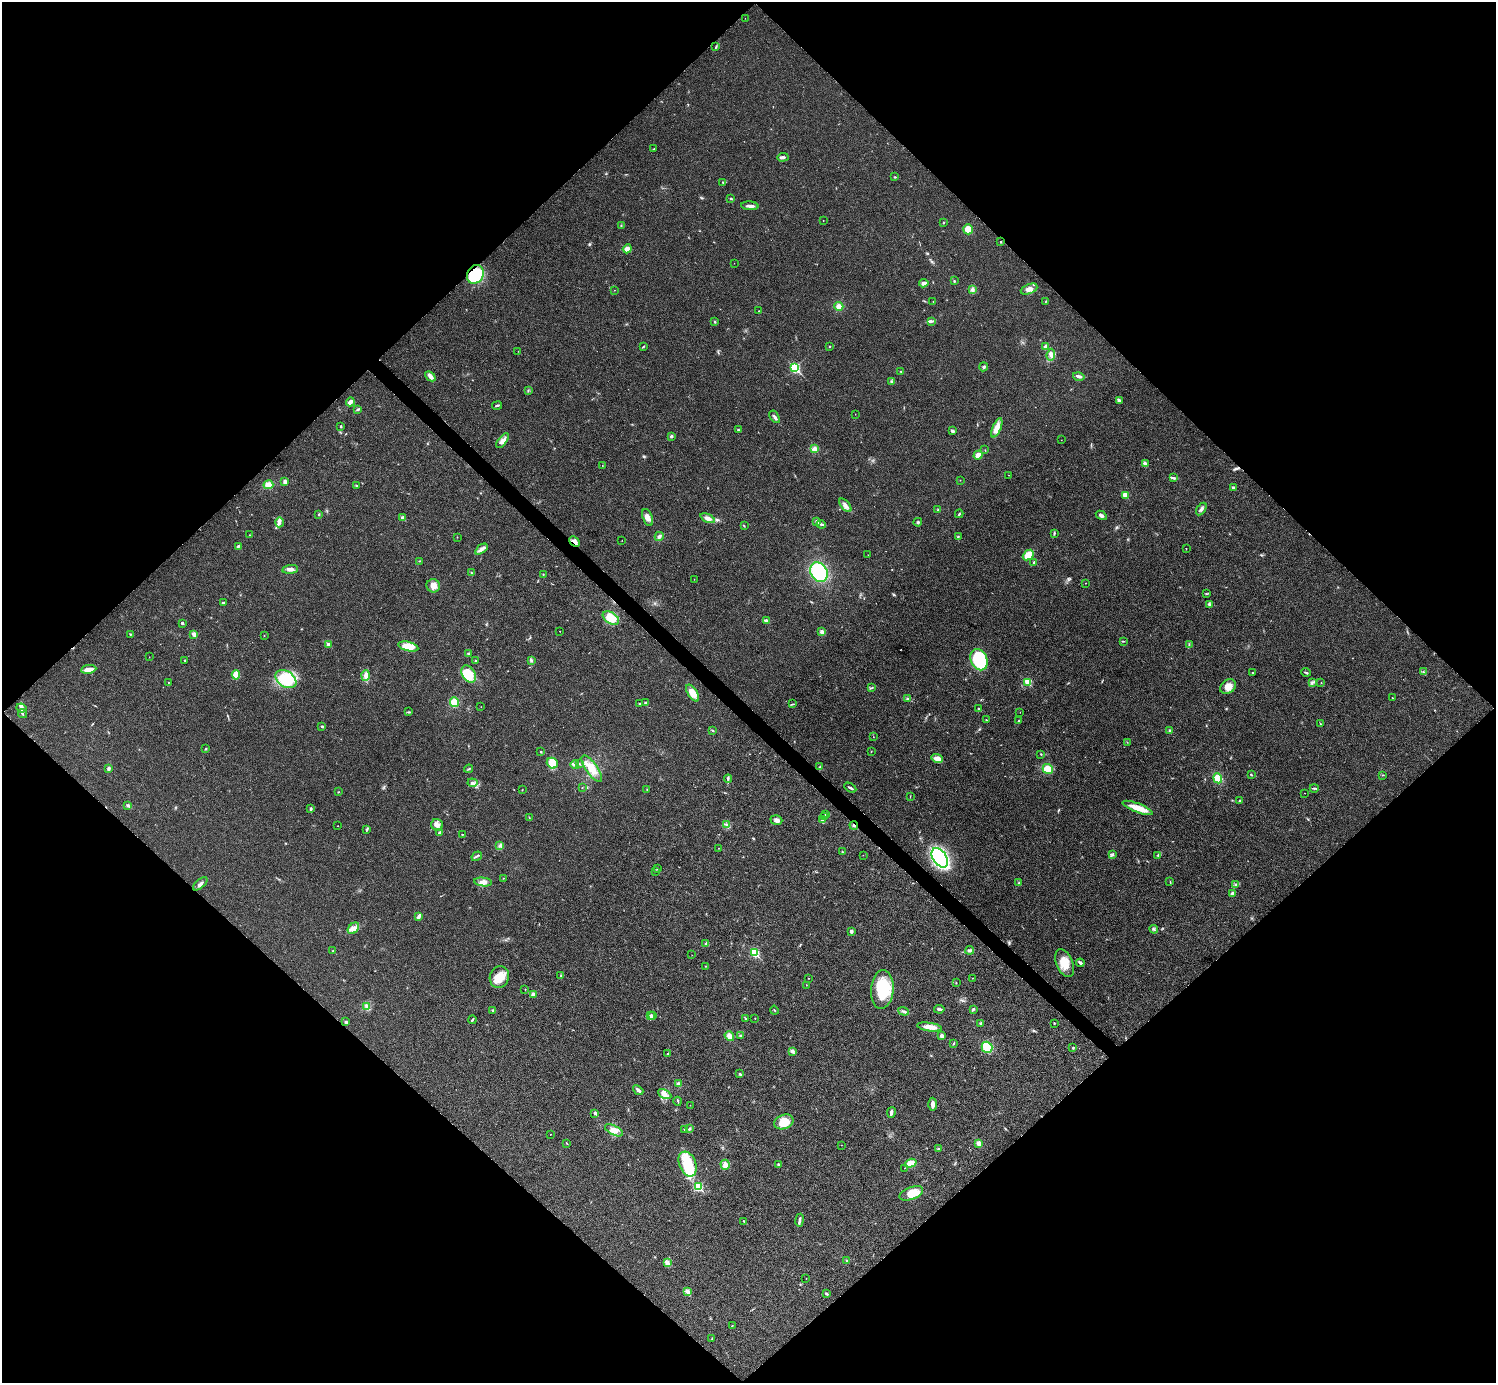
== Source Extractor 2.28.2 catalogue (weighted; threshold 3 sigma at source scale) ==
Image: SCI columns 7-5979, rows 301-5824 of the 5991 x 5991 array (HDU 1 of 3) = the unmasked area's bounding box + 8 px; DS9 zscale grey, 4 x 4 block average (1 PNG px = mean of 4 x 4 image px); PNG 1498 x 1385 px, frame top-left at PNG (2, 2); each listed source drawn as its Kron ellipse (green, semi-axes under 4 px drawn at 4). Shown black and unused: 51% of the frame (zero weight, under 3 of 4 exposures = <1% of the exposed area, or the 3 px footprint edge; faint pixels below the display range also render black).
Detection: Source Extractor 2.28.2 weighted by HDU 2 'WHT'. Background 0.0218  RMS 0.0053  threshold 0.0241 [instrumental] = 3 sigma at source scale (4.5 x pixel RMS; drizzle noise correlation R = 1.50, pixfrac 1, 0.05/0.05 arcsec/px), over >= 5 px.
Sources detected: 304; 1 too faint to see at this stretch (4 x 4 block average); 4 cosmic-ray / hot-pixel residue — neither listed nor drawn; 1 coinciding with a brighter row at this scale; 5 inside a brighter listed object's ellipse — not listed separately; the other 293 listed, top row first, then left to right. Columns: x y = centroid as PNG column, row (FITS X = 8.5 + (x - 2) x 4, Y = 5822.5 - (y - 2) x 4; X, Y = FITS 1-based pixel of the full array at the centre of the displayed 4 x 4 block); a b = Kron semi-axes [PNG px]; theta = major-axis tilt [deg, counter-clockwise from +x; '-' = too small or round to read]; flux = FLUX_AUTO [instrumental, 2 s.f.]
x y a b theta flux
745 18 2 2 - 0.43
716 46 4 2 - 3.1
653 149 2 2 - 1.2
783 157 6 2 5 8.2
895 177 3 2 - 2.2
723 182 2 2 - 2.1
731 198 2 2 - 6.7
750 206 8 3 -4 12
823 220 2 2 - 0.89
944 222 2 2 - 1.6
621 226 3 2 - 2.4
968 229 5 5 - 30
1001 242 2 2 - 3.9
627 249 4 3 - 26
734 263 2 2 - 0.51
475 274 10 8 63 130
954 281 3 2 - 2.2
924 283 5 4 - 9.1
1029 289 9 4 22 18
614 290 2 2 - 0.63
972 290 4 3 - 6.2
933 301 2 2 - 1.2
1046 301 2 2 - 1.2
839 306 4 4 - 17
759 311 2 2 - 1
931 321 2 2 - 2.1
715 322 3 2 - 2.8
829 346 2 2 - 2.5
643 347 3 2 - 2.1
1046 347 3 3 - 12
518 351 2 2 - 0.61
1051 355 6 3 83 12
984 367 4 3 - 5
795 368 2 2 - 350
901 371 2 2 - 1.6
430 376 6 3 -43 15
1079 376 6 2 -14 10
891 381 3 2 - 2.7
528 390 3 2 - 2.3
1119 400 3 2 - 7.9
350 402 4 2 - 16
497 405 5 2 - 4.4
358 409 4 2 - 3.8
855 414 2 2 - 0.76
774 417 7 2 -57 7.9
341 426 2 2 - 3.3
997 428 10 4 67 22
738 430 2 2 - 5.8
952 431 3 2 - 6.9
671 436 3 2 - 4.2
1061 440 2 2 - 0.63
503 441 9 4 53 15
814 449 4 4 - 16
985 450 2 2 - 1.3
978 455 4 3 - 23
1145 463 2 2 - 2.9
602 465 2 2 - 0.95
1009 475 2 2 - 0.64
1174 478 4 2 - 4.8
960 480 2 2 - 0.79
285 481 3 3 - 7.4
268 485 5 4 - 19
357 486 2 2 - 1.8
1233 488 2 2 - 14
1125 495 2 2 - 52
845 505 8 4 -50 14
1201 509 7 3 57 8.3
938 510 3 2 - 2.4
319 514 3 2 - 2.5
959 514 4 2 - 2.9
1101 515 6 3 -30 8.5
648 517 9 4 -70 18
403 518 2 2 - 33
708 518 8 4 -23 16
279 522 5 4 - 10
817 522 4 3 - 7.2
918 522 4 2 - 3.1
821 524 4 2 - 5.4
744 526 2 2 - 1
1054 533 3 2 - 3
250 535 2 2 - 1
659 536 5 3 - 9
958 536 2 2 - 2.6
457 537 2 2 - 0.76
622 540 2 2 - 0.69
575 542 6 3 -44 14
238 546 3 2 - 4.7
481 549 7 4 37 12
1186 549 2 2 - 1.1
868 555 2 2 - 0.83
1028 555 6 4 42 40
419 561 2 2 - 1.7
1034 562 3 2 - 3.1
290 569 8 3 7 11
819 572 10 8 -59 220
471 573 2 2 - 1.3
543 574 2 2 - 2
694 579 2 2 - 1.3
1085 583 2 2 - 0.94
433 586 7 6 - 20
1206 594 3 2 - 2.2
223 603 3 2 - 4.1
1209 604 2 2 - 1.6
611 618 9 5 -32 52
766 621 3 2 - 12
182 623 2 2 - 12
560 631 2 2 - 0.95
822 632 2 2 - 40
131 634 2 2 - 1.8
194 634 3 2 - 14
264 636 2 2 - 0.71
1123 641 2 2 - 1.6
328 644 2 2 - 43
1189 644 2 2 - 1.5
408 646 10 4 -14 46
468 653 3 2 - 4.3
149 657 2 2 - 1.2
185 660 2 2 - 1.9
531 660 3 2 - 2.9
979 660 11 8 -67 230
476 661 2 2 - 1.9
89 669 7 3 8 27
1306 672 5 2 - 3.9
1423 672 2 2 - 2.8
1252 673 2 2 - 1.2
469 674 9 6 -59 63
236 675 5 4 - 41
366 676 5 3 - 16
286 679 11 8 -33 100
1028 682 2 2 - 120
1312 682 2 2 - 2.8
168 683 2 2 - 1.2
1321 683 2 2 - 1.6
1228 687 8 6 39 28
872 688 2 2 - 1.3
693 693 9 5 -56 37
1392 698 3 2 - 1.9
908 699 4 2 - 2.2
454 702 5 4 - 34
639 703 2 2 - 1.9
646 703 2 2 - 16
793 704 4 2 - 2.9
481 707 2 2 - 0.7
21 708 5 3 - 8.1
979 709 3 2 - 3.5
409 712 4 2 - 3.1
1020 712 2 2 - 0.65
22 714 4 2 - 4
986 720 2 2 - 1.5
1019 721 4 2 - 4.3
1320 724 3 2 - 2
322 726 2 2 - 9.3
713 730 3 2 - 2.5
1170 731 2 2 - 2.4
873 737 2 2 - 0.79
1127 742 2 2 - 0.85
205 749 3 2 - 2.4
871 751 2 2 - 0.77
541 752 2 2 - 7
1041 754 3 2 - 1.9
937 758 6 4 -14 20
552 763 6 5 - 50
579 764 2 2 - 1.5
575 765 4 3 - 6.2
819 767 4 2 - 3.1
108 769 4 3 - 7
469 769 4 2 - 3.2
592 769 15 6 -55 39
1048 769 5 4 - 34
1251 775 3 2 - 2.7
1383 775 2 2 - 1.3
1218 778 5 3 - 38
728 779 4 2 - 3.2
472 783 5 3 - 7.4
582 787 2 2 - 1.1
850 788 6 2 -30 5.6
1314 788 4 2 - 3.5
522 790 2 2 - 1.4
647 790 2 2 - 1.6
339 792 2 2 - 0.88
1304 793 2 2 - 0.78
910 796 2 2 - 1.4
1240 800 2 2 - 1.8
128 806 4 3 - 5
1138 808 16 4 -21 42
311 809 3 3 - 4.4
826 815 4 2 - 4.4
825 817 4 2 - 4.5
529 818 2 2 - 1.1
776 820 6 4 -18 12
823 820 4 3 - 8.8
437 825 6 5 - 14
727 825 4 2 - 5.1
854 825 4 2 - 4.2
338 826 2 2 - 0.75
367 829 2 2 - 2.6
440 833 3 3 - 7
462 834 2 2 - 1.5
500 846 3 2 - 3.4
719 848 2 2 - 1
842 852 2 2 - 1.4
863 855 2 2 - 0.84
1112 855 3 2 - 1.9
1158 855 3 2 - 4.1
477 856 5 2 - 4
940 858 11 6 -56 510
657 868 3 2 - 2.1
656 871 2 2 - 0.64
503 878 2 2 - 0.82
483 882 9 4 -7 17
1170 882 2 2 - 1.6
1019 883 2 2 - 3.3
200 884 9 2 40 11
1236 885 4 3 - 5.5
1232 893 3 3 - 5.9
419 916 4 2 - 9.1
353 928 6 4 45 16
1154 929 4 2 - 3.2
851 931 4 3 - 5.8
706 943 3 2 - 3.6
970 950 4 2 - 4.2
333 951 3 2 - 2.6
755 953 2 2 - 240
692 955 2 2 - 0.59
1065 963 14 8 -67 47
1080 963 4 2 - 8.3
705 966 2 2 - 1.2
561 976 2 2 - 1.7
499 977 11 9 70 48
809 978 2 2 - 0.93
972 978 2 2 - 1
956 983 2 2 - 2
806 985 2 2 - 1.2
525 989 2 2 - 0.93
882 989 19 11 86 130
533 994 3 3 - 12
367 1006 4 2 - 5.9
939 1009 5 2 - 5.4
973 1009 4 2 - 4.3
493 1010 3 2 - 3.7
774 1010 4 2 - 2
903 1011 6 2 -20 5.9
652 1015 2 2 - 2.5
650 1016 2 2 - 2.4
745 1018 4 2 - 2.4
755 1018 2 2 - 1.4
472 1020 4 2 - 3.2
346 1022 2 2 - 12
981 1023 3 2 - 1.9
1054 1023 2 2 - 2
929 1027 13 4 -8 26
740 1035 3 2 - 2.8
729 1036 5 4 - 18
942 1036 4 3 - 13
954 1044 4 2 - 2.5
987 1047 5 5 - 61
1073 1048 3 2 - 2.8
792 1051 2 2 - 30
668 1054 2 2 - 2.2
740 1074 3 2 - 5.2
678 1084 4 3 - 8.2
638 1090 6 2 -41 10
665 1094 7 4 -28 18
678 1101 4 2 - 2.9
933 1104 6 3 89 18
690 1105 2 2 - 0.75
595 1113 2 2 - 13
891 1113 5 2 - 8.8
784 1122 10 7 21 48
689 1128 2 2 - 1.3
685 1129 3 2 - 4.1
614 1130 10 4 -26 22
550 1134 2 2 - 1.3
567 1143 3 2 - 2
979 1143 2 2 - 57
841 1145 2 2 - 0.53
938 1148 3 2 - 2.4
911 1163 6 4 18 28
688 1164 13 8 -68 90
778 1164 2 2 - 9.5
725 1165 5 4 - 15
905 1168 2 2 - 0.74
698 1187 2 2 - 230
911 1193 12 6 20 49
799 1220 6 2 81 7.5
744 1221 2 2 - 2.5
847 1261 3 2 - 3.1
668 1263 4 3 - 6.4
806 1278 2 2 - 0.85
688 1292 4 3 - 12
826 1294 3 2 - 4.9
732 1325 2 2 - 2
712 1339 2 2 - 1.8
Overlapping masked pixels (flux is a lower limit): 3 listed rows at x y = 475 274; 575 542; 854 825
Diffuse or blended objects may show on this block-average render without a row.